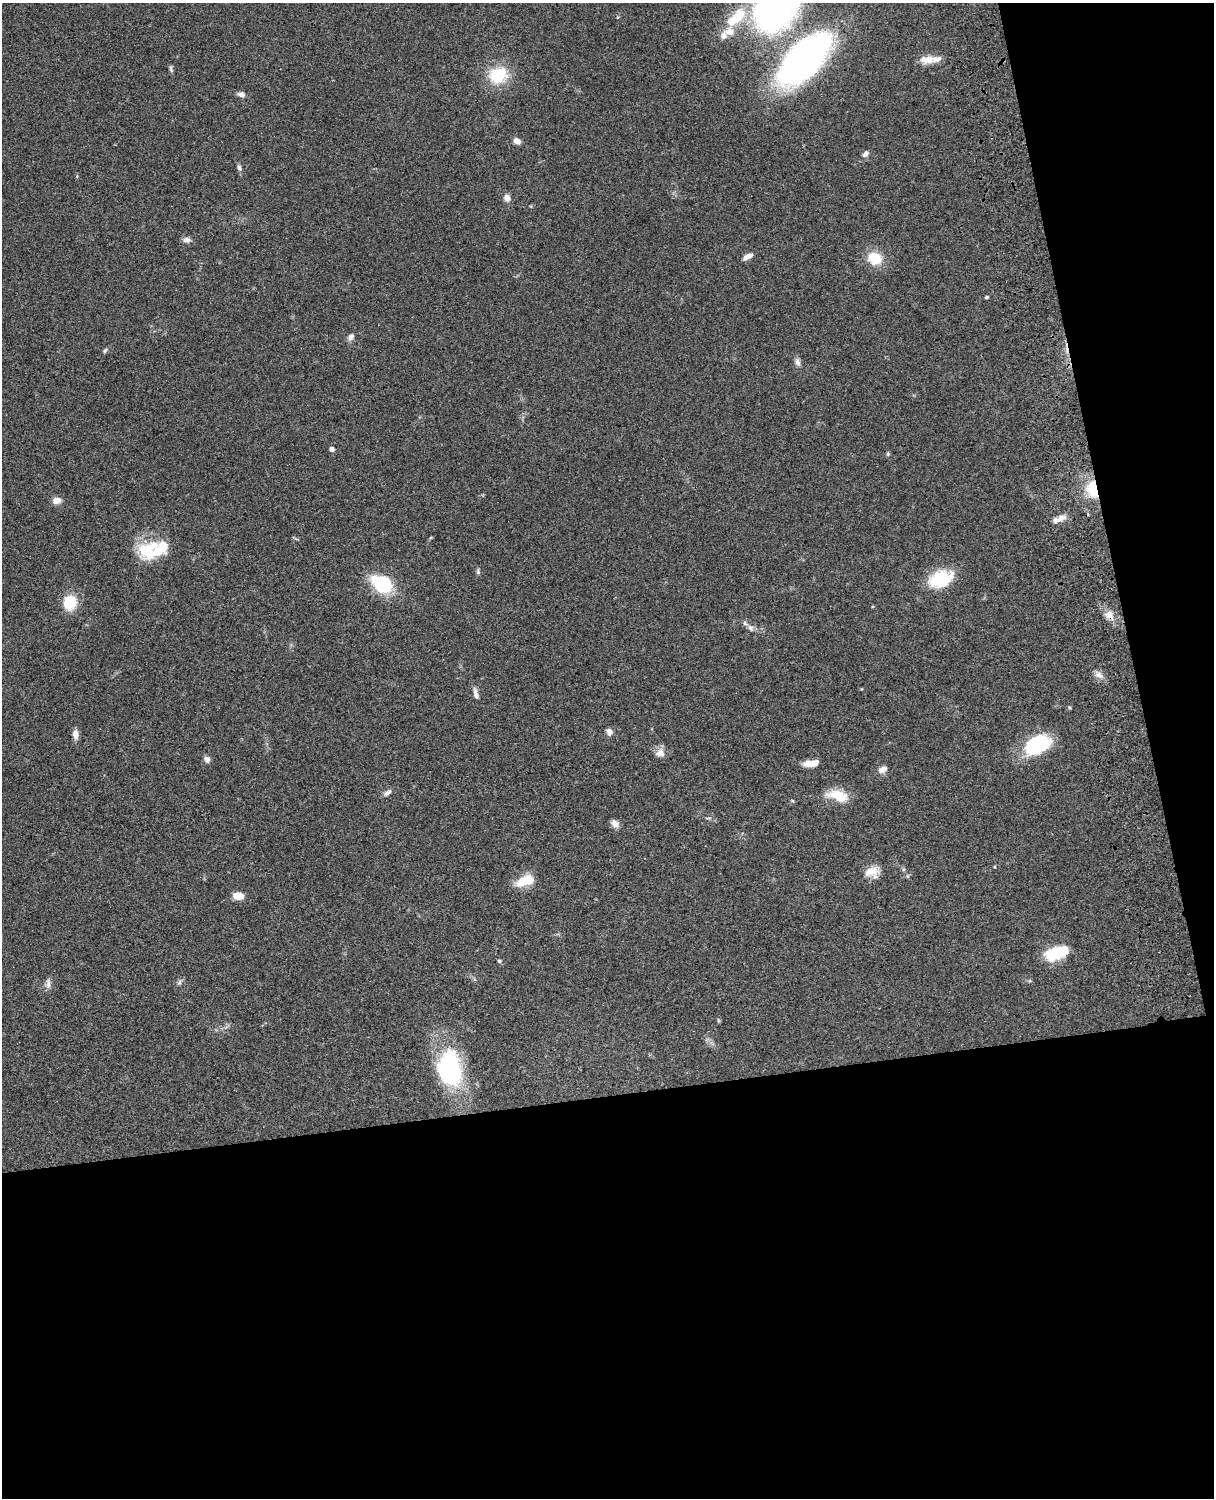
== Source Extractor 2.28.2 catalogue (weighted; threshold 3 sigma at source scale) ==
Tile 12 of 4 x 3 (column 4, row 3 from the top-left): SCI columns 3758-4969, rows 277-1772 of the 5088 x 4927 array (HDU 1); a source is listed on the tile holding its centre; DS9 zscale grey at full resolution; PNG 1216 x 1500 px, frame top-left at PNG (2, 3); no overlay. Shown black and unused: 33% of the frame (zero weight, under 3 of 4 exposures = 6% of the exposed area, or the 3 px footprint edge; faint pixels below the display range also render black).
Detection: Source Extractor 2.28.2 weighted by HDU 2 'WHT'; one run over the whole footprint, this tile lists its part. Background 0.0758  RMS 0.0059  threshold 0.0264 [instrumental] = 3 sigma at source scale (4.5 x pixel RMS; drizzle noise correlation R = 1.50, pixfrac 1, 0.05/0.05 arcsec/px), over >= 5 px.
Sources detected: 60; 7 inside a brighter listed object's ellipse — not listed separately; the other 53 listed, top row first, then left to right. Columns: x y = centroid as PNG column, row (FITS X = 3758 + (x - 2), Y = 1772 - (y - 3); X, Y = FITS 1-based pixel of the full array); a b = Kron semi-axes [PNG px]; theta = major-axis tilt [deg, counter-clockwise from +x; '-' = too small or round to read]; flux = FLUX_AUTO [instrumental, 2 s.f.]
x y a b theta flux
774 9 38 30 52 220
736 17 32 14 44 21
803 58 64 32 45 220
928 59 21 11 3 7.3
171 69 10 4 -78 1.2
498 75 22 18 24 23
241 94 9 6 -16 2.3
517 141 8 6 -28 3
866 154 11 7 48 2.1
239 168 7 5 -67 1.4
507 198 8 7 - 3.1
187 240 10 7 -6 2.2
747 256 12 6 29 3.4
874 258 19 16 -19 13
987 297 5 3 - 0.73
351 337 9 6 52 2.3
105 351 7 5 50 1
798 362 12 7 -71 2.2
332 449 4 4 - 2.4
888 454 5 4 - 0.69
1093 489 22 14 -70 17
56 500 10 8 14 3.7
1061 518 16 8 18 3.8
150 553 31 17 -25 21
478 572 7 5 84 1.1
941 579 29 18 21 23
382 584 23 16 -36 33
70 602 12 11 - 19
1109 615 13 11 -51 4.9
751 628 10 7 -57 2.6
1099 675 12 7 -25 3.1
861 689 4 3 - 0.45
476 693 15 5 -75 2.6
1069 707 5 3 - 0.65
609 732 9 7 -59 2.4
75 734 10 6 -85 4
1036 745 26 15 25 45
660 753 13 10 8 4.1
207 759 8 7 - 2
808 764 13 8 3 4.8
882 769 13 8 26 3
387 793 10 6 36 2.1
838 796 28 13 -16 12
615 823 10 8 -42 2.8
871 871 21 11 11 7.3
525 881 24 11 21 12
238 896 12 8 -5 5.6
1056 953 23 11 19 25
499 961 4 4 - 0.9
48 983 15 6 88 2.5
179 983 8 5 59 1.3
718 1020 6 4 -72 0.67
450 1069 33 23 -83 72
Overlapping masked pixels (flux is a lower limit): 3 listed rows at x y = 803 58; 1093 489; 1109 615
Isophote crosses this tile's border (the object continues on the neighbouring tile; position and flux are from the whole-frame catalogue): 1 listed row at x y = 774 9